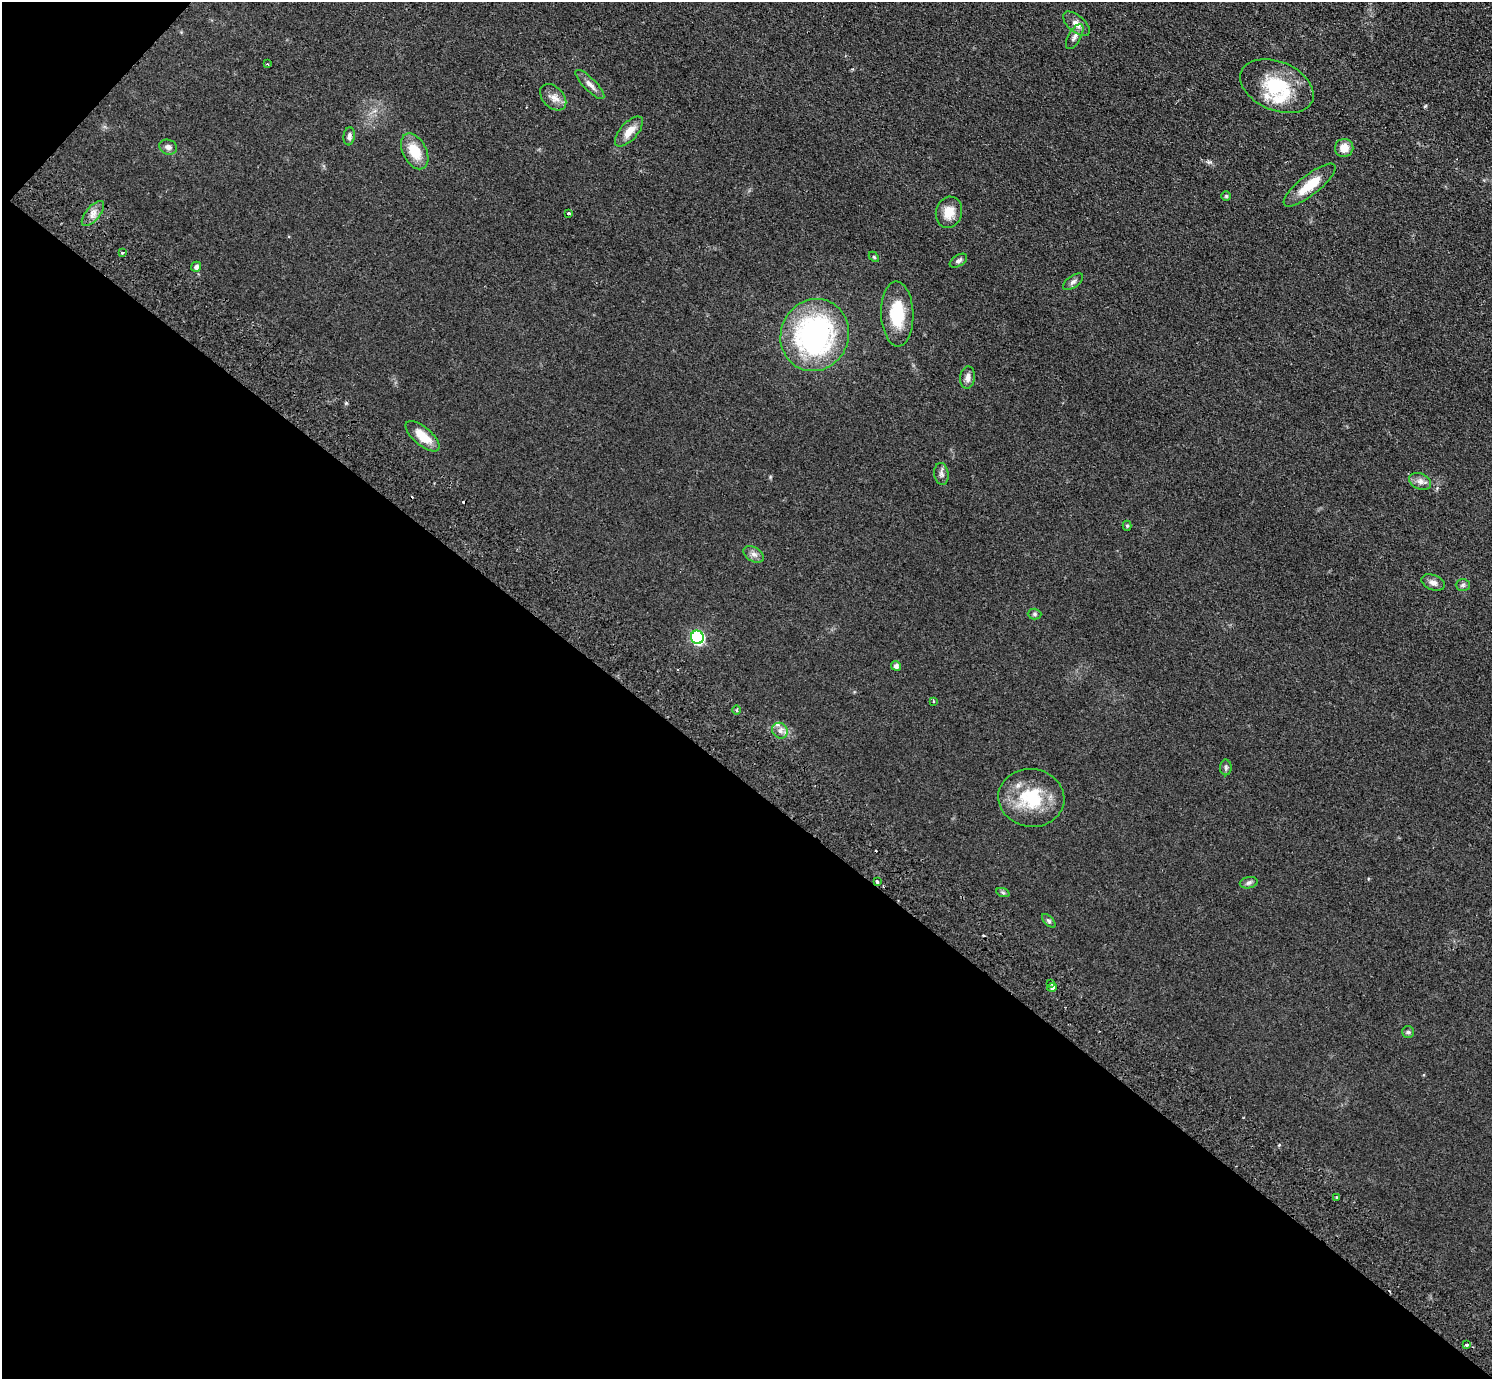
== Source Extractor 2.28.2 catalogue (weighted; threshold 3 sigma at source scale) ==
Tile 9 of 4 x 4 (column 1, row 3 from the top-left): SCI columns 41-1530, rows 1582-2958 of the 6042 x 6058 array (HDU 1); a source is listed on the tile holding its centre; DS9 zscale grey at full resolution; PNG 1494 x 1381 px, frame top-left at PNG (2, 2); each listed source drawn as its Kron ellipse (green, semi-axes under 4 px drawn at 4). Shown black and unused: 44% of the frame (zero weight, under 2 of 3 exposures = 3% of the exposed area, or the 3 px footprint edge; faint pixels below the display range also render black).
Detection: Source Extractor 2.28.2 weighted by HDU 2 'WHT'; one run over the whole footprint, this tile lists its part. Background 0.0829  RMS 0.0076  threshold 0.0344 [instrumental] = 3 sigma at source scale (4.5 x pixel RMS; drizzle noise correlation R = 1.50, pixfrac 1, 0.05/0.05 arcsec/px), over >= 5 px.
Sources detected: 55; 5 cosmic-ray / hot-pixel residue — neither listed nor drawn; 2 inside a brighter listed object's ellipse — not listed separately; the other 48 listed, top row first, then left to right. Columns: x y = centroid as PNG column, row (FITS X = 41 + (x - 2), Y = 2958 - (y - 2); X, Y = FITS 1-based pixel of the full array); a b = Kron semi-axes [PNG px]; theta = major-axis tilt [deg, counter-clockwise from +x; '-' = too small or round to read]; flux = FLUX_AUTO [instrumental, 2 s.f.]
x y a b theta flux
1076 24 16 8 -41 5.3
1075 37 14 6 60 3.4
267 64 3 2 - 0.75
590 84 19 6 -46 4.7
1277 86 38 24 -23 42
553 97 15 10 -47 5.8
629 131 18 8 48 9
349 136 9 5 83 2.5
168 147 9 7 -21 3
1344 148 9 9 - 8
415 151 19 11 -62 17
1310 185 32 10 38 17
1226 196 5 5 - 1
949 212 16 13 75 10
93 214 15 7 50 5.1
569 214 3 3 - 5.9
122 253 3 3 - 1.2
874 257 6 3 -45 0.91
958 261 9 5 32 2
196 267 5 5 - 2.5
1073 282 11 6 36 2.4
897 314 32 16 -88 29
815 335 36 34 64 160
968 378 11 7 84 4
423 436 21 9 -40 13
941 474 11 7 -81 2.7
1420 481 11 7 -25 3.9
1127 526 5 4 - 1.1
754 554 11 7 -30 3.3
1433 582 12 7 -21 3.5
1463 585 7 6 - 1.6
1034 614 7 5 -2 1.5
697 637 7 6 - 100
896 666 5 4 - 2.8
934 701 4 3 - 0.95
736 710 4 3 - 1
780 731 8 7 - 3.6
1226 767 8 5 -89 1.6
1031 798 33 29 -6 39
877 882 3 3 - 2.5
1249 883 9 5 11 2.1
1003 893 7 4 -20 1.2
1049 921 8 4 -45 1.5
1051 983 3 3 - 1.8
1052 987 4 4 - 2.5
1408 1032 6 6 - 1.5
1336 1197 3 2 - 0.6
1467 1345 3 3 - 1.3